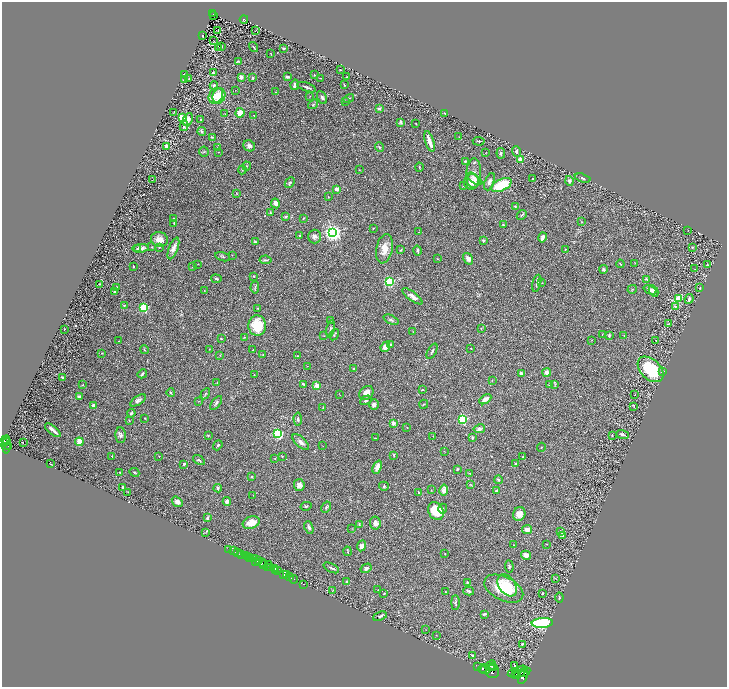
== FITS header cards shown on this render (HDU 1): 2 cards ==
NAXIS1  =                 1450
NAXIS2  =                 1369

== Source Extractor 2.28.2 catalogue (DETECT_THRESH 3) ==
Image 1450 x 1369 px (HDU 1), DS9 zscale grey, zoomed out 1/2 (1 PNG px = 2 x 2 image px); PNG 729 x 689 px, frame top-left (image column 2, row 1369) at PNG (2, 2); each listed source drawn as its Kron ellipse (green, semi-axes under 4 px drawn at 4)
Background 0.391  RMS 0.028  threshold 0.0835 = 3 sigma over >= 5 px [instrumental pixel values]
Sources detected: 391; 42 cannot appear on this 1/2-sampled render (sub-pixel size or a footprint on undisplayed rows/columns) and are neither listed nor drawn; the other 349 listed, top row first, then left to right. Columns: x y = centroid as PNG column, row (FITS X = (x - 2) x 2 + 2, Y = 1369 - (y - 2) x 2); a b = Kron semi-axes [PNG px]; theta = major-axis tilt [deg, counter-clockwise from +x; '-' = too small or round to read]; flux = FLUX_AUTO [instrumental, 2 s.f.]
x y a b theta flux
213 14 3 2 - 90
214 16 4 1 - 7.8
244 19 4 2 - 43
218 31 2 2 - 25
255 31 2 1 - 1.8
202 35 2 2 - 5.4
213 40 3 1 - 1.4
222 46 3 1 - 1.6
218 47 3 1 - 1.8
253 47 5 2 - 5.1
283 48 3 2 - 6.5
271 54 2 1 - 1.8
238 61 2 2 - 4
340 70 2 1 - 2.4
213 73 3 2 - 6.9
185 74 3 2 - 5
314 75 2 2 - 3.3
241 77 2 2 - 79
287 77 4 2 - 13
346 77 2 2 - 3.7
253 78 3 2 - 8.5
321 78 3 2 - 2.5
185 79 4 3 - 6.1
189 79 3 2 - 2.2
214 85 4 3 - 15
295 85 5 3 - 14
344 85 2 1 - 4.2
307 87 10 2 -20 12
236 90 3 1 - 1.5
275 92 2 2 - 4.4
216 96 8 6 52 75
219 96 8 6 69 79
310 96 2 2 - 1.9
322 97 7 4 -61 13
349 98 6 2 33 5
345 102 2 2 - 6.9
313 104 5 2 - 3.6
379 108 4 3 - 12
174 112 3 1 - 1.7
240 113 5 4 - 66
445 113 3 2 - 5.5
225 114 2 2 - 2.2
254 115 3 2 - 2.4
182 118 3 3 - 270
188 119 6 4 64 42
201 120 2 2 - 3.6
401 122 4 3 - 6.7
416 123 2 1 - 1.7
184 126 5 3 - 13
202 132 4 4 - 9.6
212 137 3 2 - 4.1
459 137 3 3 - 3.2
429 141 11 3 -72 51
479 141 6 2 -4 5.5
249 146 6 5 - 19
166 147 4 3 - 24
218 147 3 3 - 3
379 147 5 3 - 5.9
204 152 5 5 - 8.7
218 152 2 2 - 1.9
516 152 5 4 - 11
486 153 2 1 - 1.5
501 153 5 3 - 9
521 160 2 2 - 170
465 161 3 3 - 6.5
247 166 4 2 - 4.2
419 167 4 2 - 5.3
242 170 4 3 - 5
359 170 2 2 - 2
474 173 15 7 86 39
583 178 8 3 -16 11
475 179 9 4 -35 22
533 179 2 2 - 7.5
152 180 2 2 - 1.5
569 181 5 4 - 11
290 182 6 4 48 9.2
471 182 8 7 - 47
489 182 9 4 69 24
463 185 3 2 - 5
501 185 11 5 26 220
337 189 4 3 - 22
237 193 2 2 - 1.5
328 197 3 2 - 2.7
275 203 5 4 - 18
515 206 4 3 - 4.6
270 213 3 3 - 7.6
522 215 5 2 - 6.3
286 216 4 3 - 7.9
173 218 3 2 - 4.2
303 218 3 2 - 3.8
582 222 3 3 - 2.9
174 223 2 2 - 3.3
503 225 3 2 - 6.1
373 228 2 1 - 2.3
688 230 2 1 - 2
419 232 3 2 - 4
333 233 3 3 - 3000
300 235 3 2 - 4.7
314 236 7 6 - 18
543 237 5 3 - 23
159 239 8 7 - 50
483 240 3 2 - 6.5
255 242 4 2 - 5.9
152 247 3 2 - 5.1
159 247 2 2 - 14
693 247 3 2 - 3.8
138 248 4 3 - 7.9
140 248 8 3 7 21
173 248 11 4 69 32
384 249 15 8 78 63
565 249 4 2 - 4.1
401 250 3 2 - 6.6
417 250 5 2 - 8.6
232 255 2 2 - 2
223 257 8 2 -15 5.1
437 259 3 2 - 3.3
468 259 6 4 -57 20
266 260 6 3 -9 9.2
635 263 3 2 - 2.6
198 264 2 1 - 1.5
620 264 4 2 - 5.2
708 264 3 2 - 2.2
133 267 2 2 - 4.7
193 267 3 2 - 2.4
603 269 4 3 - 11
695 269 2 1 - 1.2
254 276 2 2 - 5.8
216 279 5 3 - 7.1
647 279 4 3 - 6.7
389 282 3 3 - 650
537 283 8 2 76 8.1
542 283 3 2 - 2.6
100 284 2 2 - 3.7
116 287 4 3 - 8.7
255 287 6 3 85 6.6
700 288 2 1 - 2.1
632 289 5 3 - 5.3
204 290 2 2 - 2.2
650 290 7 4 -23 23
115 291 3 2 - 5.2
654 291 6 3 -62 9.1
412 296 12 4 -37 30
678 298 3 3 - 110
689 299 5 3 - 11
124 305 3 3 - 5.1
675 306 4 3 - 7
144 308 3 3 - 540
257 308 2 2 - 4.7
330 320 3 2 - 1.8
391 320 8 4 -24 11
668 324 3 2 - 3.5
257 326 10 8 -84 160
330 328 8 3 77 10
481 328 3 2 - 4.2
64 329 2 2 - 4.2
413 331 3 2 - 2.1
334 335 6 3 59 6.1
602 335 2 2 - 1.9
609 335 3 2 - 8.6
624 335 2 2 - 2.2
323 336 3 2 - 2.7
244 337 3 2 - 4.1
221 339 3 2 - 3.4
592 340 3 2 - 1.7
656 340 2 1 - 1.6
118 341 2 1 - 1.4
390 345 4 3 - 6.6
385 347 5 4 - 28
471 348 2 2 - 8.6
209 349 2 2 - 1.7
253 349 3 2 - 2
144 350 4 2 - 4.9
432 351 8 3 61 12
102 353 3 2 - 3
220 355 3 2 - 2.6
263 355 3 2 - 3.8
298 356 4 3 - 4
307 366 2 1 - 1.8
354 369 4 3 - 7.5
651 369 15 10 -44 300
663 372 4 3 - 8.6
522 373 4 2 - 15
547 373 4 4 - 30
142 374 5 3 - 8.3
254 375 2 2 - 2.6
62 378 3 2 - 10
492 380 3 1 - 1.9
217 382 2 2 - 2.6
303 384 3 2 - 8.3
555 384 4 2 - 4.1
82 385 3 2 - 3.5
549 385 3 3 - 5.9
317 386 3 2 - 190
422 390 3 2 - 2.5
171 393 4 2 - 6
366 393 8 6 44 47
205 394 6 2 60 4.3
339 394 4 1 - 2
635 395 2 1 - 1.3
79 396 3 2 - 13
485 399 6 3 31 29
138 400 9 4 34 15
366 400 6 4 31 12
199 401 3 2 - 2.1
216 403 8 3 51 12
424 404 4 3 - 4.4
93 405 3 2 - 11
374 405 5 5 - 18
634 406 2 2 - 3.3
323 408 2 2 - 2.3
131 413 4 2 - 7
145 418 2 2 - 2.6
298 419 6 4 -87 11
463 419 3 3 - 600
129 420 3 2 - 2.6
393 423 2 2 - 81
407 427 2 2 - 2.8
479 429 6 4 10 18
53 430 9 2 -40 21
278 434 4 3 - 870
623 434 6 3 -19 11
121 435 8 5 -88 14
208 435 3 2 - 3.9
612 435 2 2 - 2.6
433 436 2 1 - 1.4
375 438 2 2 - 2.7
472 438 3 2 - 9.9
6 439 4 3 - 480
5 441 2 1 - 270
3 442 3 2 - 780
23 442 2 1 - 42
79 442 4 3 - 87
301 442 10 5 -42 25
7 444 9 2 89 460
218 445 5 3 - 6.3
9 446 3 2 - 300
323 446 2 1 - 1.1
541 447 4 2 - 2.6
444 451 2 1 - 1.4
393 455 3 2 - 4.3
112 456 3 2 - 2.4
159 456 2 1 - 2.2
282 456 3 2 - 2.5
523 457 3 2 - 5.7
275 458 3 3 - 3
199 460 6 3 -33 8
51 464 3 1 - 2.2
184 464 3 2 - 7
516 464 3 2 - 5.5
377 467 7 4 68 34
457 469 2 2 - 5.9
120 472 2 2 - 2.9
134 472 5 3 - 6.4
469 473 3 2 - 2.7
251 477 3 3 - 3.8
498 480 4 3 - 6.9
299 485 6 5 - 24
471 485 4 2 - 3.4
384 486 5 4 - 7.4
123 487 3 2 - 5.5
218 488 4 3 - 8.3
431 490 2 1 - 2.1
444 490 5 4 - 31
496 491 3 3 - 8.9
127 492 4 1 - 1.8
419 493 4 2 - 5.7
253 495 2 2 - 1.6
227 501 4 4 - 18
177 502 6 4 -33 27
306 506 5 3 - 7.5
326 507 6 3 59 9.1
443 509 5 3 - 7
436 511 9 7 -55 130
519 514 7 6 - 45
207 518 4 3 - 7.9
251 523 9 6 20 66
375 523 6 5 - 26
359 524 4 2 - 4.7
309 528 6 4 -69 16
352 529 3 2 - 3.7
527 530 5 4 - 35
560 532 4 3 - 4.2
206 533 3 2 - 3.2
562 535 4 3 - 6.1
547 544 2 1 - 3.6
514 545 2 2 - 3.5
361 546 5 4 - 21
229 549 2 1 - 20
234 551 3 2 - 34
348 551 5 2 - 3.8
238 553 3 2 - 130
445 554 2 1 - 2.8
242 555 3 2 - 940
245 555 2 2 - 41
526 555 5 4 - 20
248 556 2 1 - 46
249 558 3 2 - 81
254 558 3 1 - 390
259 560 2 1 - 310
256 561 3 1 - 500
262 563 4 2 - 340
264 564 3 2 - 320
269 564 3 1 - 330
509 566 6 3 -85 8.6
267 567 3 2 - 440
271 567 2 1 - 290
274 568 3 2 - 810
331 568 8 3 -27 10
366 568 6 4 30 12
276 570 3 1 - 220
278 570 2 2 - 1700
284 574 2 2 - 500
287 575 2 1 - 670
289 577 2 1 - 530
555 578 3 2 - 2.6
294 579 4 2 - 90
347 582 3 2 - 16
467 582 4 3 - 6.1
304 584 2 1 - 26
507 585 12 8 -55 96
504 589 21 11 -26 190
333 590 3 2 - 2.6
378 590 3 1 - 2.3
469 591 5 3 - 9.2
445 592 2 2 - 4.4
384 593 3 2 - 5
542 594 4 3 - 4.5
559 597 5 3 - 5.6
455 603 7 3 90 7.7
484 614 3 2 - 7.2
380 616 7 3 22 7
542 623 10 5 4 560
425 629 2 1 - 1.5
436 635 3 2 - 2.1
522 644 3 3 - 6.2
472 655 4 2 - 6.7
514 665 2 1 - 3.4
491 666 6 2 47 3000
478 667 2 1 - 180
493 667 4 2 - 3500
483 668 5 2 - 4300
485 670 5 4 - 7900
492 672 6 6 - 5500
520 672 7 2 49 3300
524 672 6 3 30 3800
514 673 6 3 8 4400
516 675 3 2 - 2400
518 676 3 2 - 2400
523 677 8 3 65 3900
At the frame edge (FLAGS 8, measured only in part): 1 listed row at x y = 3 442
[42 sub-pixel or undisplayed-footprint detections neither listed nor drawn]